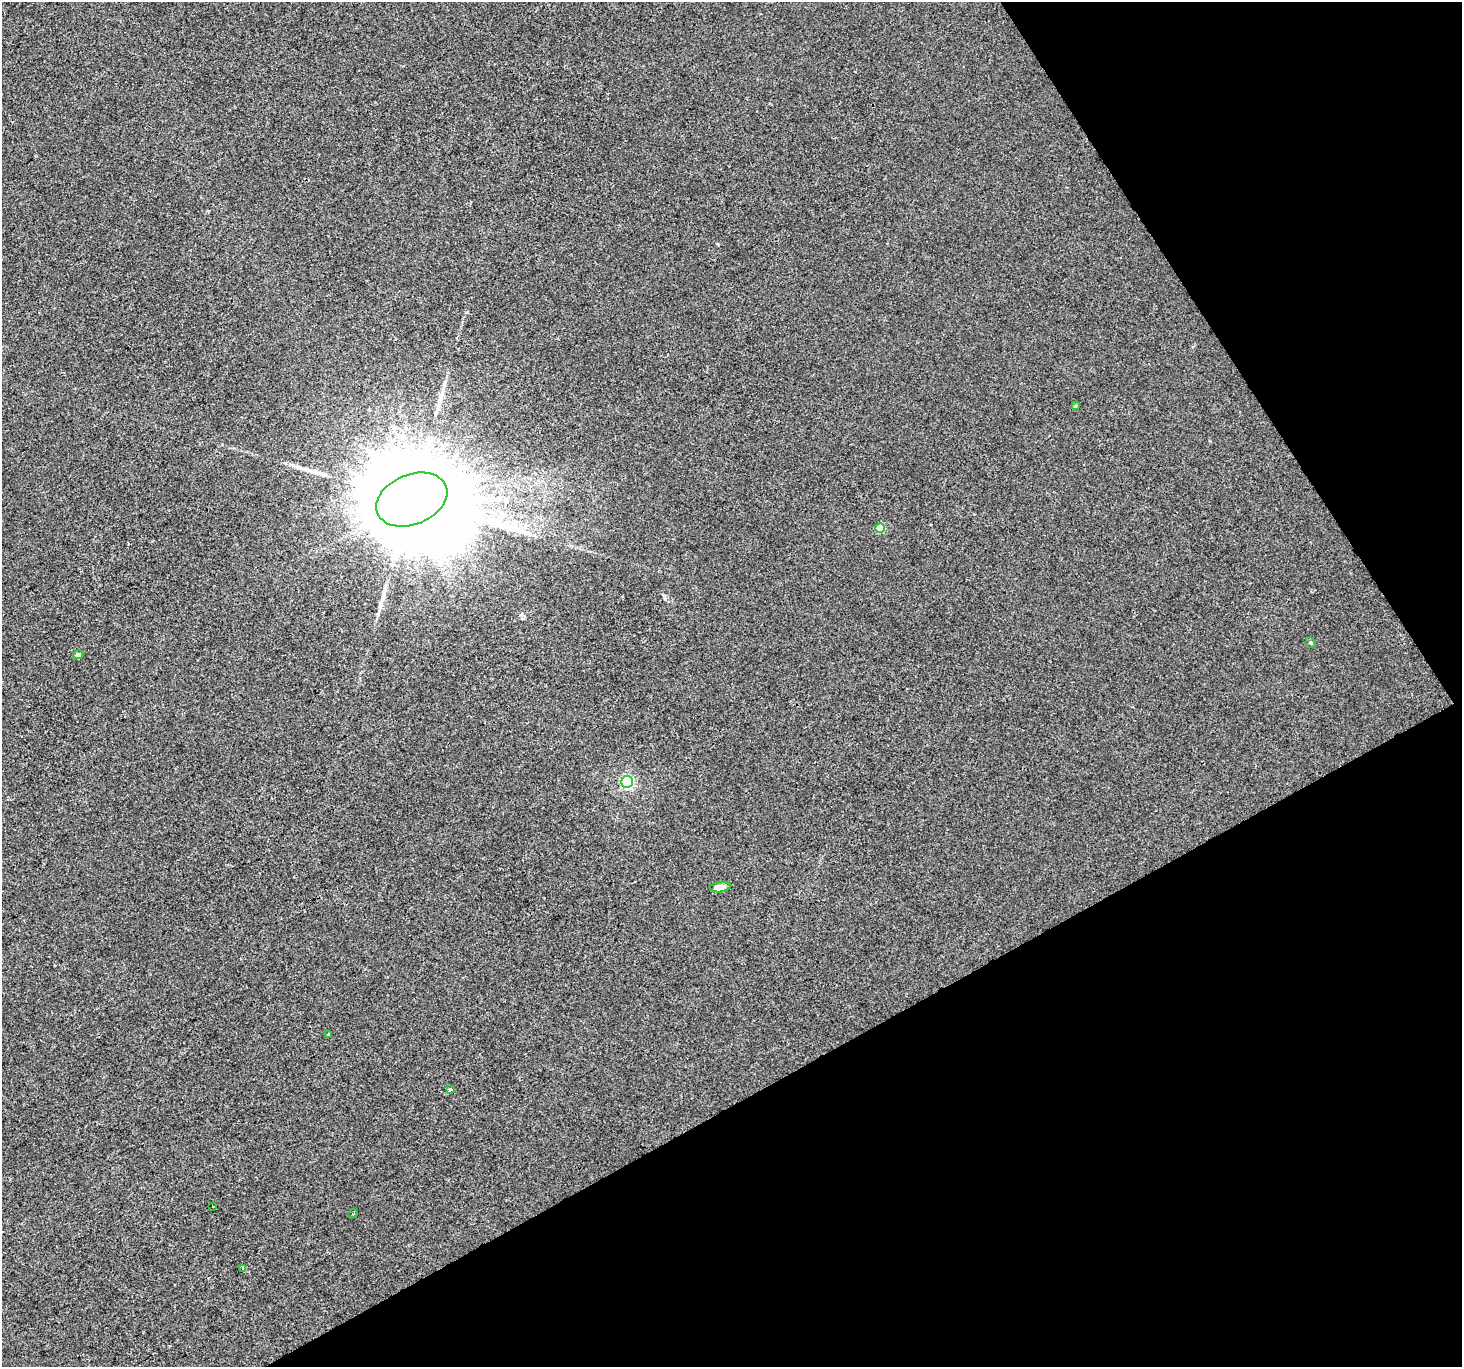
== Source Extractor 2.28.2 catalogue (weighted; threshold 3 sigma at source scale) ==
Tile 12 of 4 x 4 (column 4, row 3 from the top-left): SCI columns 4381-5840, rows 1476-2840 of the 5842 x 5741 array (HDU 1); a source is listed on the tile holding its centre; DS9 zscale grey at full resolution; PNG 1464 x 1369 px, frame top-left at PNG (2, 2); each listed source drawn as its Kron ellipse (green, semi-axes under 4 px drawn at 4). Shown black and unused: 28% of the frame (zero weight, under 2 of 3 exposures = <1% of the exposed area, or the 3 px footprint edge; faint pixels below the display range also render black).
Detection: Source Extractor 2.28.2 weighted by HDU 2 'WHT'; one run over the whole footprint, this tile lists its part. Background 0.00199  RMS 0.0047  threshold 0.0214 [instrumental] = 3 sigma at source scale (4.5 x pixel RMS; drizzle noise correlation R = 1.50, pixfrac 1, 0.0396/0.0396 arcsec/px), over >= 5 px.
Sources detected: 14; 2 long thin detections or spike segments (spike, bleed or trail) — neither listed nor drawn; the other 12 listed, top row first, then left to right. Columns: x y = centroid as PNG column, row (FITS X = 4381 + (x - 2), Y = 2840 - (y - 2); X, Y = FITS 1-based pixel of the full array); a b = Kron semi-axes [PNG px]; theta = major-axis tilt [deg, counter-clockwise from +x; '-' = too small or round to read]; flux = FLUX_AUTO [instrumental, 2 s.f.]
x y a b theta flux
1075 406 4 4 - 0.78
412 500 37 25 22 21000
880 528 5 4 - 11
1311 643 5 5 - 0.85
78 655 5 4 - 1.4
627 782 6 6 - 78
720 887 10 5 7 3.4
329 1034 3 2 - 2.2
450 1089 4 3 - 0.55
213 1207 3 3 - 0.97
353 1214 5 3 - 0.39
243 1268 4 3 - 2.4
Overlapping masked pixels (flux is a lower limit): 1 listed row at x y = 412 500